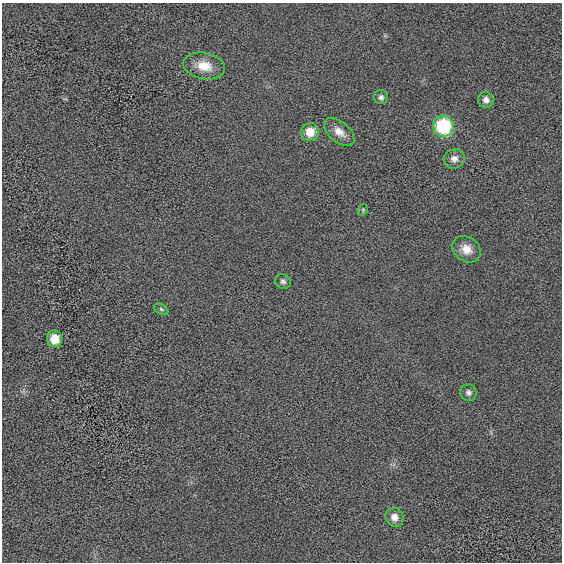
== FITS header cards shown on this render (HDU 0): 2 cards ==
NAXIS1  =                  560 / length of data axis 1
NAXIS2  =                  560 / length of data axis 2

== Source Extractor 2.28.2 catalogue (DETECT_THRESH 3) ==
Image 560 x 560 px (HDU 0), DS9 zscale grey, 1 PNG px = 1 image px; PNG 564 x 564 px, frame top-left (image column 1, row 560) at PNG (2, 3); each listed source drawn as its Kron ellipse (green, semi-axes under 4 px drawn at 4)
Background 6.24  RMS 180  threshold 548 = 3 sigma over >= 5 px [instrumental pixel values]
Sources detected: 14; all 14 listed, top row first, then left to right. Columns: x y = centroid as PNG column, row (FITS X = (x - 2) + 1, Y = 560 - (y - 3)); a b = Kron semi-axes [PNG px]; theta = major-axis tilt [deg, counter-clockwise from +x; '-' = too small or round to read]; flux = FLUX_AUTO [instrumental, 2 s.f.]
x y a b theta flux
204 66 21 13 -11 230000
381 97 7 7 - 40000
486 100 8 7 - 59000
443 126 11 10 - 900000
310 132 9 8 - 190000
339 132 18 10 -41 130000
454 159 11 9 23 75000
363 210 6 4 71 15000
466 249 15 12 -36 160000
283 281 8 7 - 37000
161 309 8 5 -31 27000
55 339 8 7 - 240000
468 393 8 7 - 46000
394 517 10 8 -59 97000